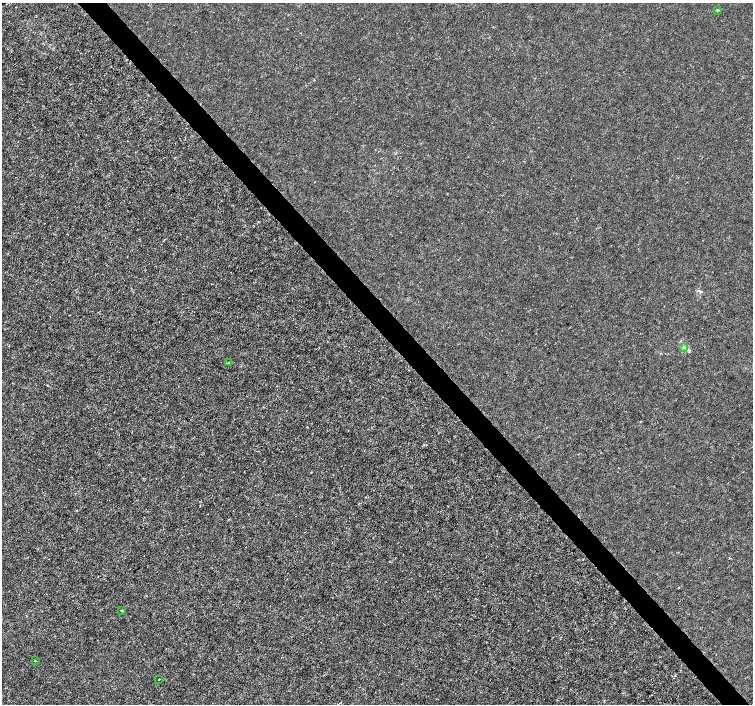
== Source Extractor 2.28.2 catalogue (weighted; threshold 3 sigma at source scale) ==
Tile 6 of 4 x 4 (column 2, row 2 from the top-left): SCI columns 1507-3007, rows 3020-4423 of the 6011 x 5972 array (HDU 1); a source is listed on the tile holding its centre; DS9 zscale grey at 2 x 2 block average (1 PNG px = mean of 2 x 2 image px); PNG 755 x 706 px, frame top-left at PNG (2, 3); each listed source drawn as its Kron ellipse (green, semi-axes under 4 px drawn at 4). Shown black and unused: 4% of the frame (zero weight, under 3 of 4 exposures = <1% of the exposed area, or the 3 px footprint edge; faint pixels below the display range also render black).
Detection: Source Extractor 2.28.2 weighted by HDU 2 'WHT'; one run over the whole footprint, this tile lists its part. Background -2.26e-04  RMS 0.0012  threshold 0.00535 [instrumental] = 3 sigma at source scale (4.5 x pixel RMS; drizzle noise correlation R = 1.50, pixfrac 1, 0.0396/0.0396 arcsec/px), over >= 5 px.
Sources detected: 6; all 6 listed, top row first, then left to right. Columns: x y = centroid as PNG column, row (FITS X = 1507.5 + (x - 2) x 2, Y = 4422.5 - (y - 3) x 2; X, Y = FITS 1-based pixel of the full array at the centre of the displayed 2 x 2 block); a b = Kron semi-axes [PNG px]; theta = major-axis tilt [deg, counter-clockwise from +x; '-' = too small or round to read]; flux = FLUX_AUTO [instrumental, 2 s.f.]
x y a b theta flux
718 10 4 3 - 0.24
683 347 3 3 - 0.49
228 363 3 2 - 0.17
121 610 2 2 - 0.25
35 661 2 2 - 0.23
159 679 2 2 - 0.34